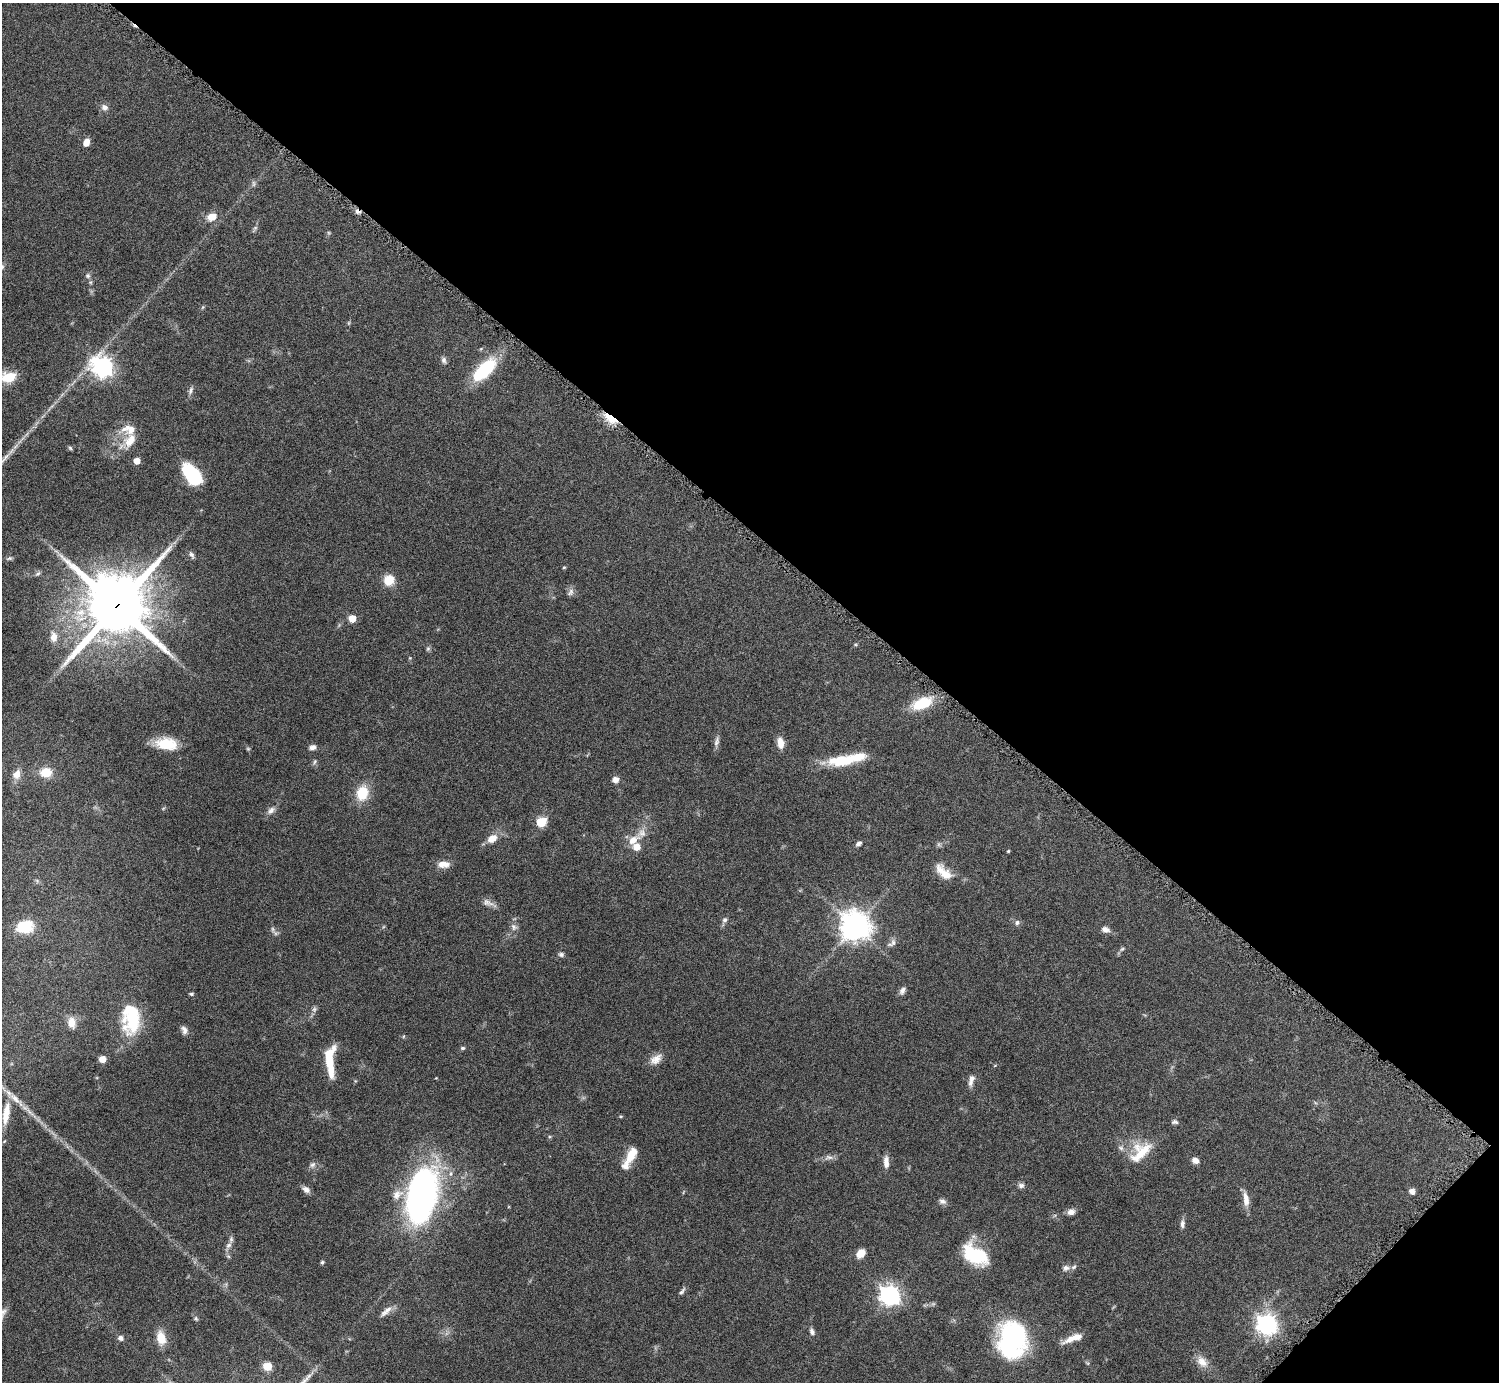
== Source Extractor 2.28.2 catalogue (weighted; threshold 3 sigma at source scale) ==
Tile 8 of 4 x 4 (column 4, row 2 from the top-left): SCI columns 4499-5995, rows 2932-4311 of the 6004 x 6005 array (HDU 1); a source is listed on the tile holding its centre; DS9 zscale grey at full resolution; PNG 1501 x 1384 px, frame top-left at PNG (2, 3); no overlay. Shown black and unused: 40% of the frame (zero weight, under 4 of 8 exposures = <1% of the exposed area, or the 3 px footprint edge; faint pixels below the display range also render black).
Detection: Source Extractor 2.28.2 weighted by HDU 2 'WHT'; one run over the whole footprint, this tile lists its part. Background 0.0788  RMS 0.0048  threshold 0.0195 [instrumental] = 3 sigma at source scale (4.09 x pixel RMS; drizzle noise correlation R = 1.36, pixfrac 0.8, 0.05/0.05 arcsec/px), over >= 5 px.
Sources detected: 115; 1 too faint to see at this stretch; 1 cosmic-ray / hot-pixel residue — not listed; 11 inside a brighter listed object's ellipse — not listed separately; the other 102 listed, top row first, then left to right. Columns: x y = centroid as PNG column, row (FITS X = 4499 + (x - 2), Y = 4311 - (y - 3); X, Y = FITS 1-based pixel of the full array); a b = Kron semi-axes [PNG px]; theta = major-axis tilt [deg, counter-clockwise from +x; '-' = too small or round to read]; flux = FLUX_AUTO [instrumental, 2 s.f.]
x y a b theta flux
104 107 9 8 - 1.9
86 142 9 6 69 3.4
254 184 9 4 -90 0.87
212 217 12 9 23 4.5
88 276 6 6 - 0.97
444 360 8 6 -76 1.3
103 367 9 8 - 220
485 370 27 12 43 27
8 377 20 12 10 8.6
191 390 11 5 66 1.3
610 419 18 7 -36 6.9
130 440 21 14 59 6.8
70 448 6 5 - 0.61
137 461 5 5 - 4.4
192 474 20 11 -51 28
192 555 9 6 -56 1.2
9 558 9 5 20 0.84
564 567 4 4 - 0.47
38 573 8 5 39 0.93
389 580 12 11 - 6.4
571 592 11 7 65 1.6
117 606 22 21 - 2700
352 619 5 5 - 7.1
54 637 13 9 -83 3.8
428 649 6 5 - 0.72
922 703 25 13 21 13
716 742 13 6 77 1.6
780 743 13 7 -82 4
167 744 25 14 -7 11
312 747 8 7 - 1.7
248 749 5 5 - 0.54
836 760 25 15 12 10
315 762 8 3 71 0.66
46 772 11 9 6 7.8
16 774 12 9 53 3.4
615 780 8 7 - 2.1
362 793 16 12 74 11
271 810 12 7 47 2
541 822 7 6 - 11
492 839 13 9 31 4.5
633 840 17 10 34 5.1
858 844 7 5 30 1.2
637 847 6 6 - 5.7
1008 851 4 3 - 0.41
444 864 16 9 -1 3.5
941 871 21 12 -67 5.2
488 902 16 8 -23 2.5
725 920 7 7 - 1.2
1017 922 7 6 - 1.1
25 926 18 13 10 14
855 926 10 10 - 520
514 927 10 8 -50 1.7
1106 929 10 7 -15 2
893 943 10 7 76 1.7
1122 949 7 4 44 0.72
561 954 7 6 - 1
902 991 10 7 65 1.7
191 994 5 4 - 0.66
314 1009 7 6 - 1
131 1019 34 20 -89 26
71 1022 14 9 -83 4.1
184 1030 11 7 -71 1.8
463 1048 6 5 - 0.78
102 1059 6 5 - 4.1
329 1059 30 10 85 12
656 1059 17 11 39 3.8
971 1079 12 7 72 2.5
6 1113 33 9 81 8.2
621 1116 5 3 - 0.42
1175 1122 8 5 -1 1
1141 1152 34 18 44 13
631 1154 23 9 60 7
829 1157 13 6 1 1.7
1195 1160 8 6 -19 2.3
886 1162 15 7 -89 2.8
313 1165 9 6 38 1.3
1021 1185 8 7 - 1.3
306 1189 11 7 -38 1.9
1412 1191 8 7 - 1.5
397 1195 17 11 37 4.4
422 1195 48 24 78 170
1246 1199 19 7 -82 3.8
942 1201 9 7 -11 1.5
1071 1212 9 7 12 2.3
1182 1224 11 6 85 1.5
229 1245 10 7 39 1.7
861 1253 9 7 48 5.1
975 1255 24 15 -33 28
322 1262 4 4 - 0.79
1066 1268 9 8 - 1.7
682 1291 11 4 50 1.1
889 1295 8 8 - 200
386 1311 20 7 42 2.9
196 1318 7 5 -69 0.78
1267 1324 8 8 - 190
812 1332 9 6 -65 1.4
120 1338 6 5 - 1.7
161 1338 15 10 -77 6.5
1013 1339 26 20 72 110
1071 1339 22 8 28 4.7
1202 1362 17 11 -44 4.3
267 1366 5 5 - 13
Overlapping masked pixels (flux is a lower limit): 2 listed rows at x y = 610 419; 117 606
Isophote crosses this tile's border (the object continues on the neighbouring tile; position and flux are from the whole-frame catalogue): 2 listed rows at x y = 8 377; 1013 1339